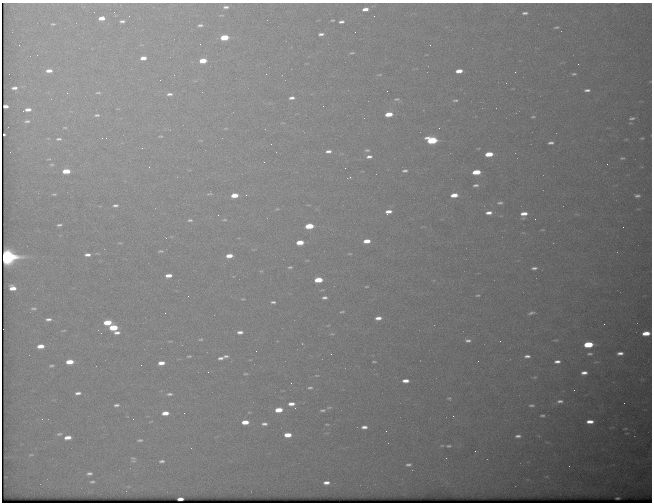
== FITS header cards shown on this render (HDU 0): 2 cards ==
NAXIS1  =                  650 / Width of table row in bytes
NAXIS2  =                  500 / Number of rows in table

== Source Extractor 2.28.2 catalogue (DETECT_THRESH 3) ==
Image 650 x 500 px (HDU 0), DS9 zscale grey, 1 PNG px = 1 image px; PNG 654 x 504 px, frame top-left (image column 1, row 500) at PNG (2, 3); no overlay
Background 621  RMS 3.2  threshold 9.55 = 3 sigma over >= 5 px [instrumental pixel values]
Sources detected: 189; all 189 listed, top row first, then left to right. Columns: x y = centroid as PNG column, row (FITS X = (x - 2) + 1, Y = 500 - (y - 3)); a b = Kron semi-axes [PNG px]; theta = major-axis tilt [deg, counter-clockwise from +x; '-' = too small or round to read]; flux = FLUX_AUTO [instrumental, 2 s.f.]
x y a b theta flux
226 7 5 3 - 480
365 9 7 4 6 1500
525 13 5 3 - 510
102 18 7 4 5 2000
332 20 4 3 - 240
122 21 6 4 2 610
341 22 7 4 7 680
53 24 7 4 -1 390
200 25 5 3 - 430
556 27 5 2 - 300
321 34 5 3 - 690
224 37 6 4 5 7500
19 45 2 2 - 140
430 45 2 2 - 200
352 53 6 4 0 300
143 58 6 4 4 1600
203 61 6 4 4 4200
49 71 8 5 1 1500
459 71 6 4 6 2200
515 72 3 3 - 120
266 74 2 2 - 220
574 74 6 3 7 380
379 75 8 3 9 220
14 88 5 3 - 800
587 90 6 3 2 690
67 93 4 4 - 210
98 93 7 3 -3 360
169 94 8 4 2 700
292 98 6 4 2 830
397 99 9 4 1 480
455 100 8 4 8 500
6 106 4 3 - 110
323 106 2 2 - 190
27 110 9 4 12 1400
389 114 6 4 6 4000
97 115 8 4 4 510
533 117 7 3 5 270
632 118 5 3 - 440
27 121 8 4 1 560
65 128 7 3 0 300
225 128 8 4 8 370
439 128 2 2 - 110
4 134 3 2 - 330
161 136 5 3 - 240
106 138 2 2 - 110
642 138 4 3 - 240
59 139 8 4 3 570
201 140 7 4 -8 300
432 140 7 4 -4 19000
551 143 5 3 - 630
142 148 2 2 - 900
367 150 5 3 - 320
328 151 5 3 - 780
489 154 6 4 6 5000
369 156 6 3 0 790
622 158 8 4 5 410
49 159 7 3 4 230
264 162 3 2 - 110
607 164 2 2 - 350
52 165 8 4 0 360
149 167 3 3 - 120
345 168 2 2 - 87
66 171 6 4 3 4500
405 171 6 3 5 470
476 172 6 4 6 6200
349 177 4 2 - 160
476 185 7 4 8 540
54 194 5 3 - 270
209 194 10 4 5 430
234 195 6 4 5 3600
246 195 3 2 - 220
454 195 6 4 5 2800
637 196 6 3 -5 560
500 203 8 5 2 600
115 205 6 4 1 530
277 209 5 4 - 230
388 212 7 4 11 1500
489 213 8 4 3 1300
524 214 7 6 - 2000
218 215 3 2 - 160
535 219 2 2 - 130
190 220 7 4 -4 470
224 220 6 3 0 280
59 225 5 3 - 430
309 226 6 4 5 7700
623 227 2 2 - 340
542 230 5 2 - 180
367 241 6 4 4 2500
300 242 6 4 3 3800
120 243 6 3 -1 200
160 251 8 4 5 370
98 253 7 2 -21 190
350 254 5 2 - 180
87 255 6 3 1 900
229 256 6 4 6 2400
7 257 8 6 3 86000
290 267 4 3 - 300
534 268 6 3 6 600
168 275 6 4 6 1700
318 280 6 4 4 5800
366 287 4 2 - 170
13 288 6 4 -11 2100
478 295 5 3 - 260
324 298 5 3 - 550
243 299 4 3 - 210
273 302 5 3 - 460
34 308 8 5 0 450
342 312 4 2 - 230
165 313 2 2 - 120
531 313 7 3 14 510
378 318 6 3 4 1200
48 319 7 4 3 730
107 322 6 4 3 5300
604 324 2 2 - 440
113 328 6 4 3 8500
63 331 5 2 - 220
240 332 6 4 0 900
117 333 7 4 -1 920
646 333 6 4 4 3400
332 334 5 2 - 190
201 339 5 3 - 270
556 340 5 3 - 240
468 341 6 4 1 550
500 341 2 2 - 100
588 344 7 4 4 11000
40 346 6 4 5 2500
620 353 6 3 5 1000
331 354 2 2 - 320
590 354 7 4 0 500
189 356 5 2 - 270
226 356 5 3 - 560
527 356 6 4 3 730
220 358 6 3 5 640
478 361 2 2 - 320
70 362 6 4 3 3700
374 362 4 2 - 220
557 362 6 4 3 930
596 362 7 3 -5 250
161 363 6 4 6 1900
141 365 2 2 - 130
51 366 5 3 - 350
208 372 2 2 - 140
584 373 6 4 6 1200
245 374 5 2 - 240
317 375 4 2 - 180
535 377 5 4 - 240
405 381 6 4 1 1600
291 383 3 2 - 170
310 388 6 3 6 360
574 390 2 2 - 110
78 393 7 4 8 830
169 394 8 4 1 520
449 398 3 2 - 230
560 401 7 4 5 670
291 404 6 4 2 1300
116 405 6 3 5 510
531 405 5 3 - 360
329 407 7 3 11 280
279 410 6 4 5 3800
322 410 5 3 - 390
165 413 6 4 4 2200
184 413 3 2 - 150
542 415 4 3 - 320
453 416 2 2 - 130
42 419 3 3 - 300
133 419 2 2 - 220
245 422 6 4 3 2800
590 422 6 4 1 1900
264 424 5 3 - 660
327 424 4 2 - 190
364 427 6 4 3 970
625 429 4 3 - 190
386 431 2 2 - 560
59 434 9 5 3 570
288 435 6 4 1 3200
518 436 5 3 - 590
68 437 7 4 9 1900
140 440 8 4 4 460
449 446 7 4 1 370
475 451 2 2 - 450
31 455 9 3 5 350
133 459 10 7 -88 700
162 461 7 4 8 590
408 465 5 3 - 500
89 473 8 5 3 820
92 482 8 5 8 580
326 483 6 4 4 1100
617 498 3 2 - 210
180 499 5 3 - 1200